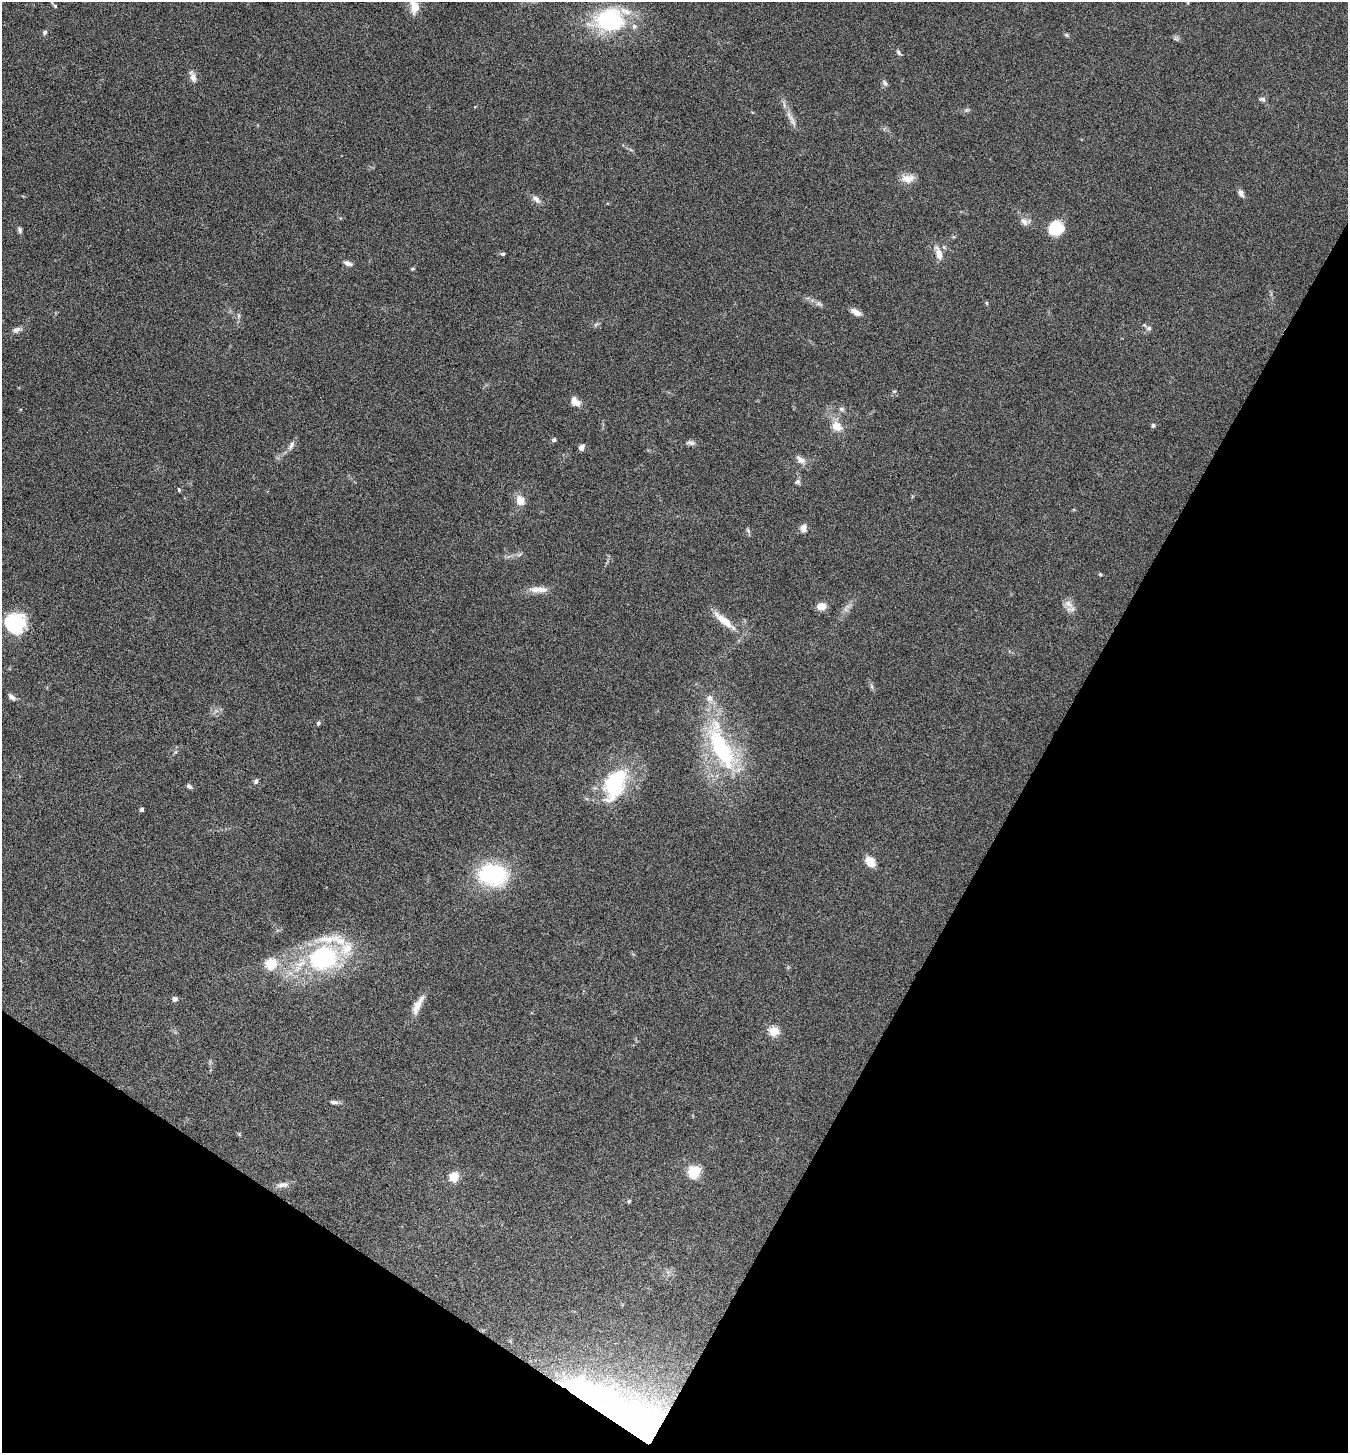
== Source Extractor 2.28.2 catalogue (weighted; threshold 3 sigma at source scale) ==
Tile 15 of 4 x 4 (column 3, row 4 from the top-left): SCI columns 2980-4325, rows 4-1454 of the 5822 x 5813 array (HDU 1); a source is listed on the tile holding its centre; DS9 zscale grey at full resolution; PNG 1350 x 1455 px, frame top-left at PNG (2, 2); no overlay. Shown black and unused: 30% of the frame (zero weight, under 5 of 9 exposures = <1% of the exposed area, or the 3 px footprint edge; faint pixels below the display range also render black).
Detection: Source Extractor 2.28.2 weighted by HDU 2 'WHT'; one run over the whole footprint, this tile lists its part. Background 0.0706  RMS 0.0042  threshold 0.0172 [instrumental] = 3 sigma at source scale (4.09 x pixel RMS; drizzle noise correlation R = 1.36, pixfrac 0.8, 0.05/0.05 arcsec/px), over >= 5 px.
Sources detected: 78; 1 too faint to see at this stretch — not listed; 8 inside a brighter listed object's ellipse — not listed separately; the other 69 listed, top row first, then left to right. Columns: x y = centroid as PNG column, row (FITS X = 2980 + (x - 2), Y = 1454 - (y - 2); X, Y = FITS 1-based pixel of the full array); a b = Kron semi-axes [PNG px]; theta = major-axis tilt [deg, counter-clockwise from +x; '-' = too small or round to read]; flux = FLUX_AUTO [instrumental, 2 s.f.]
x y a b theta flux
54 5 9 3 -49 0.71
414 7 12 8 -79 6.3
610 20 39 31 -3 34
45 32 6 5 - 0.84
1066 35 7 5 -32 0.59
899 53 9 4 -46 0.75
193 76 16 7 -72 2.2
885 83 10 6 -52 1
1262 99 8 5 -10 1.1
792 120 22 6 -61 2.9
908 179 17 10 2 3.9
1241 193 10 6 -59 1.6
536 199 14 7 -44 1.9
1024 221 13 8 -55 2.1
1056 228 17 15 30 9.9
20 230 7 5 -70 0.95
939 253 17 7 -73 3.5
503 254 6 4 -10 0.7
348 263 11 5 -20 1.7
986 303 5 3 - 0.39
818 304 9 4 -8 1
856 312 13 6 -27 3
238 315 9 4 -89 0.82
596 324 7 4 19 0.69
1149 328 7 6 - 1.1
17 330 13 6 16 1.6
894 391 6 3 -16 0.44
575 402 14 9 -42 3.2
842 409 7 5 -16 0.94
1153 425 6 5 - 0.7
836 426 14 11 -43 5.1
554 440 6 5 - 0.76
690 443 13 6 -9 1.3
291 445 13 6 63 1.8
581 447 6 5 - 2.1
801 460 14 7 -36 2.4
797 482 8 7 - 0.92
179 490 6 4 -75 0.45
520 500 11 9 -67 4.5
803 528 10 7 -87 2
748 530 8 5 -71 0.73
1100 574 4 4 - 0.47
537 589 22 8 2 4
1068 604 15 8 -35 2.8
821 606 9 8 - 3.6
723 620 32 9 -40 6.9
15 623 22 22 - 19
871 686 7 4 -71 0.76
12 697 12 5 -40 1.4
318 723 6 4 87 0.57
721 749 64 22 -63 43
175 752 6 4 71 0.6
256 781 7 5 84 0.92
615 784 48 27 67 29
189 787 8 4 -25 0.93
142 809 4 4 - 0.74
870 862 9 7 -50 6.2
493 875 29 22 -6 37
323 958 29 24 17 51
271 964 9 9 - 10
175 999 6 6 - 1.1
418 1005 28 8 63 4.6
774 1031 5 5 - 20
334 1102 11 5 -6 1.2
695 1171 9 6 48 21
454 1177 9 9 - 5.6
282 1185 15 7 7 2.3
629 1201 5 4 - 0.48
633 1423 85 47 -33 150
Overlapping masked pixels (flux is a lower limit): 1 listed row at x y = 633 1423
Isophote crosses this tile's border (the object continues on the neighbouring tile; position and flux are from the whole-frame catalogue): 1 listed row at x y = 414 7